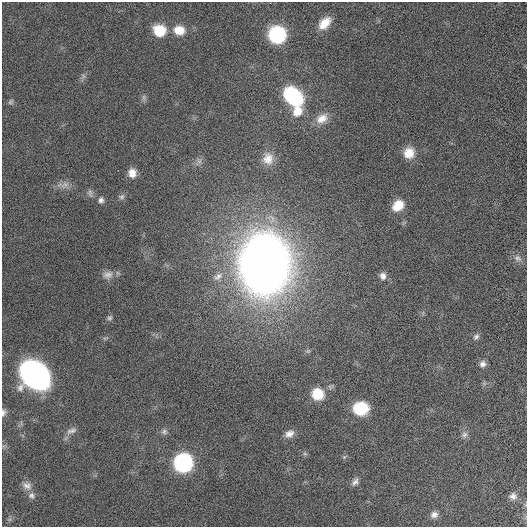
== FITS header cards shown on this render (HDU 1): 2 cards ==
NAXIS1  =                  525
NAXIS2  =                  525

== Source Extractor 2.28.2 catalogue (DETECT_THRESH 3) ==
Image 525 x 525 px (HDU 1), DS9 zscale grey, 1 PNG px = 1 image px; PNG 529 x 529 px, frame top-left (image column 1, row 525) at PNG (2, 2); no overlay
Background 0.00693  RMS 0.04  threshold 0.119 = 3 sigma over >= 5 px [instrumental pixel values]
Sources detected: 43; all 43 listed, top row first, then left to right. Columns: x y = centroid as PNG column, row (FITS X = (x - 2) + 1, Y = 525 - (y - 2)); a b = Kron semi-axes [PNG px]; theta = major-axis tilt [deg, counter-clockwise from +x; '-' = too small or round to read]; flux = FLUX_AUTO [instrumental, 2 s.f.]
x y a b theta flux
325 23 15 9 48 42
159 30 10 10 - 96
179 30 15 12 -10 39
277 34 10 10 - 480
83 76 7 4 72 6.1
293 96 19 13 -44 270
144 97 9 4 -82 6.2
11 102 8 5 51 5.2
297 111 13 11 58 41
322 118 17 12 33 32
409 153 13 12 - 40
268 159 16 14 87 33
199 161 8 6 30 8.7
132 173 10 8 -79 26
64 185 13 8 21 17
90 193 12 6 -79 8.3
122 197 8 7 - 7.4
101 200 8 7 - 9.7
398 205 12 9 42 51
518 258 11 8 -30 13
265 264 39 31 88 3800
107 275 15 11 6 19
218 276 16 9 34 25
383 276 10 8 -74 14
110 318 7 6 - 6.1
476 337 9 6 43 8.2
483 364 8 7 - 12
34 375 25 18 -39 830
318 394 13 13 - 60
361 408 14 13 - 94
3 413 9 6 82 8.9
71 431 15 7 19 14
164 432 8 7 - 8.9
289 434 12 8 27 17
464 435 9 7 63 10
305 454 7 4 -19 4.2
344 457 5 5 - 4
183 463 10 10 - 700
355 482 12 6 57 11
27 486 14 10 -32 19
31 495 10 9 - 12
513 496 10 9 - 13
434 515 9 8 - 14
At the frame edge (FLAGS 8, measured only in part): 1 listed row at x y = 3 413